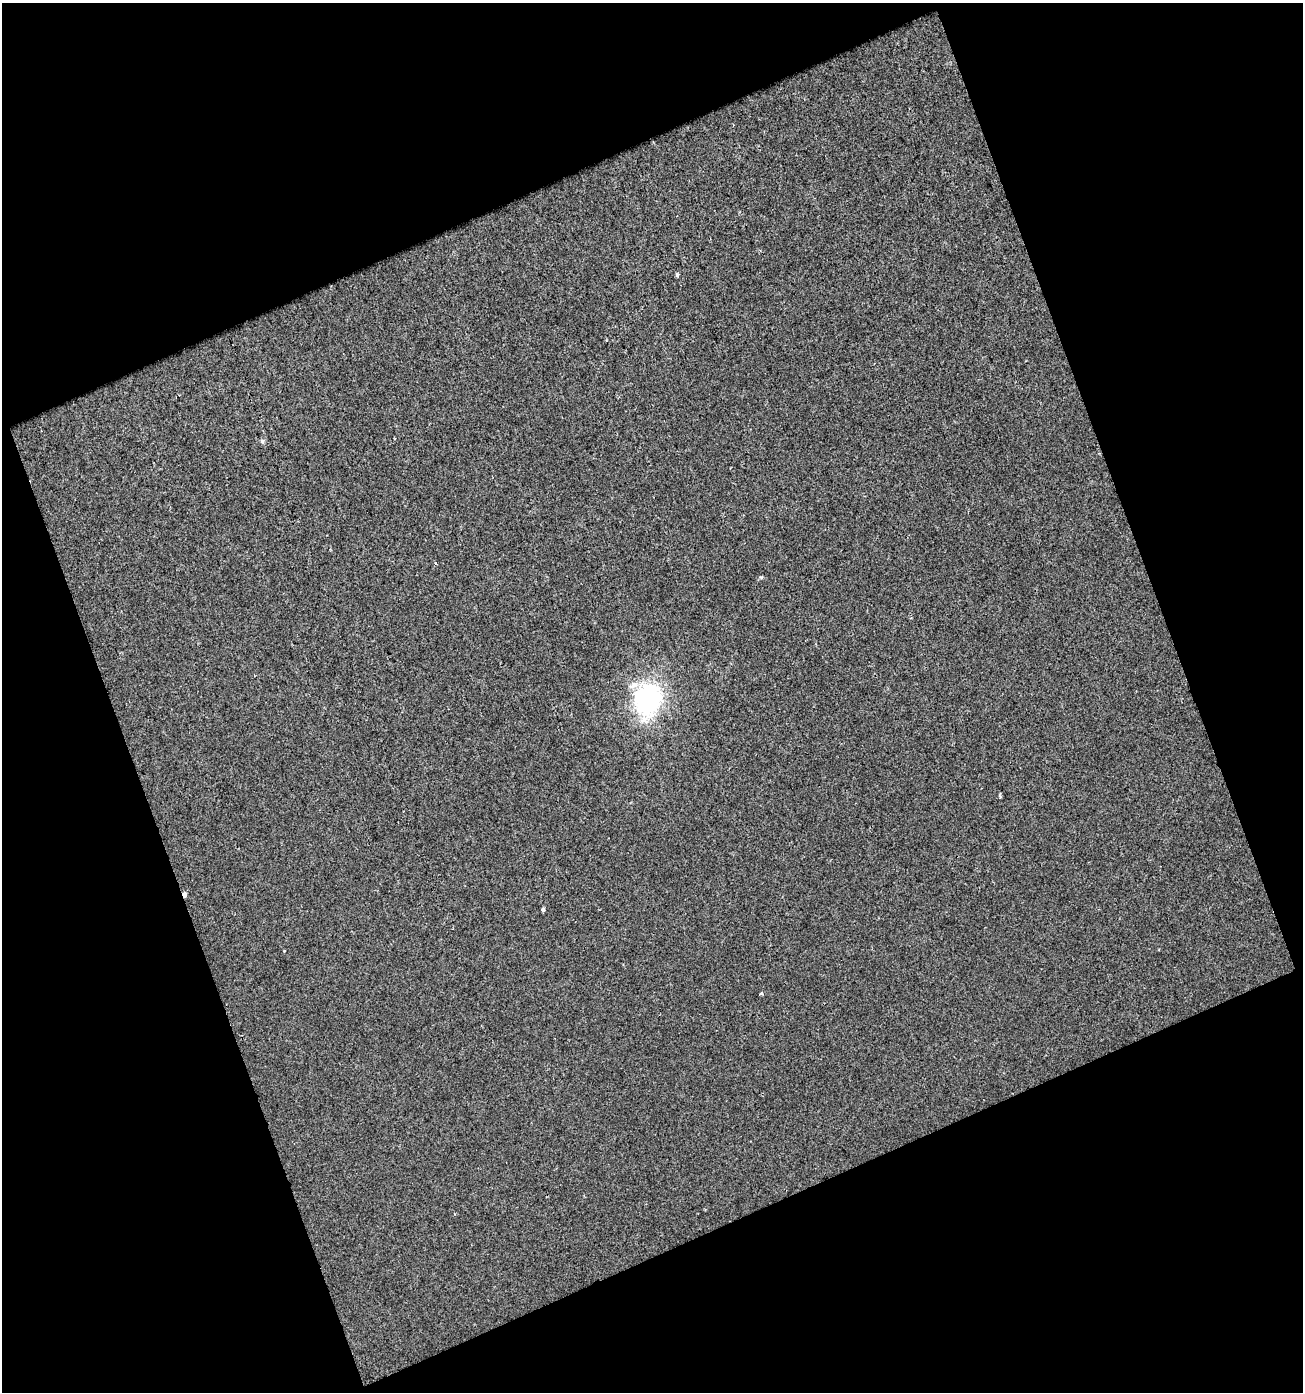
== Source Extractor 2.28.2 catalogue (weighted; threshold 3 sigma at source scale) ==
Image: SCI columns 31-1331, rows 1-1390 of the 1357 x 1390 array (HDU 1 of 3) = the unmasked area's bounding box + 8 px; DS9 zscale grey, full resolution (1 PNG px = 1 image px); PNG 1305 x 1394 px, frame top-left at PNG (2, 3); no overlay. Shown black and unused: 42% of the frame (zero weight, under 2 of 3 exposures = <1% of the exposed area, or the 3 px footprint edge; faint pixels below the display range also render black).
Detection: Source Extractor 2.28.2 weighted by HDU 2 'WHT'. Background 3.72e-04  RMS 0.0063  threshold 0.0282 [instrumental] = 3 sigma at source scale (4.5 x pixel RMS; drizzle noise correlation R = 1.50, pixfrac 1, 0.0396/0.0396 arcsec/px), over >= 5 px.
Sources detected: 8; all 8 listed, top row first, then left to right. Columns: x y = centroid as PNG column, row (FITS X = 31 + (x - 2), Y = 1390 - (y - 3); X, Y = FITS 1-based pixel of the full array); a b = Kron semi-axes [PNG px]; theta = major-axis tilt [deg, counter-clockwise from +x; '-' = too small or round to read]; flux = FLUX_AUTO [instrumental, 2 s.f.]
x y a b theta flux
677 275 4 4 - 0.98
262 441 5 5 - 0.92
435 563 4 3 - 0.64
761 577 5 3 - 0.8
648 698 24 18 81 110
184 894 4 3 - 6.8
543 909 4 3 - 2.8
761 993 3 3 - 1.7
Overlapping masked pixels (flux is a lower limit): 1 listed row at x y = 184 894